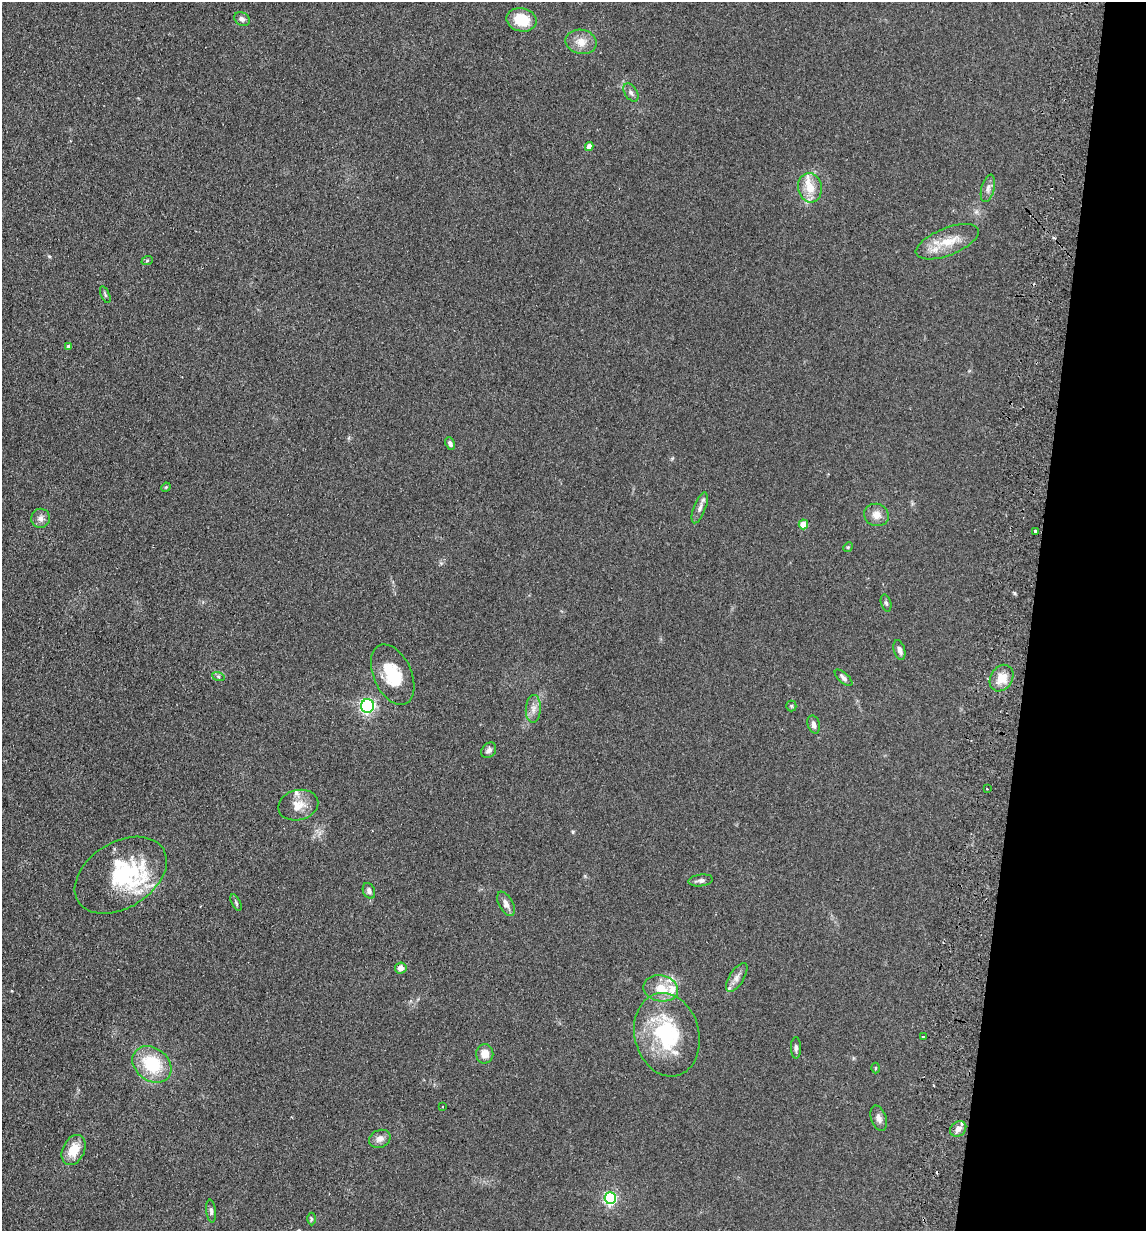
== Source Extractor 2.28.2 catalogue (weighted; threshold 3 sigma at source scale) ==
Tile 8 of 4 x 4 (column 4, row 2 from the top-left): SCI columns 3610-4753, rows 2471-3699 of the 5045 x 4941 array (HDU 1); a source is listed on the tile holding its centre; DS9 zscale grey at full resolution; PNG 1148 x 1233 px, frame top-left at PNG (2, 2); each listed source drawn as its Kron ellipse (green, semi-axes under 4 px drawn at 4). Shown black and unused: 10% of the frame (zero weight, under 2 of 3 exposures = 3% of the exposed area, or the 3 px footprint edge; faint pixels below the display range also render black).
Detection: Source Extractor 2.28.2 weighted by HDU 2 'WHT'; one run over the whole footprint, this tile lists its part. Background 0.166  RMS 0.012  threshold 0.0521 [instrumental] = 3 sigma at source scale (4.5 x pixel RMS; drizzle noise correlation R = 1.50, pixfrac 1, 0.05/0.05 arcsec/px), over >= 5 px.
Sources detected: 64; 2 cosmic-ray / hot-pixel residue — neither listed nor drawn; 8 inside a brighter listed object's ellipse — not listed separately; the other 54 listed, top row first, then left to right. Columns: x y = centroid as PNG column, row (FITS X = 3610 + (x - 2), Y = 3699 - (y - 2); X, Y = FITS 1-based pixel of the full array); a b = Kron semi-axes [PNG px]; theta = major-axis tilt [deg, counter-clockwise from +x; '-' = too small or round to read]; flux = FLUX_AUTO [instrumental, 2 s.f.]
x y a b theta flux
242 19 8 6 -32 3.6
521 20 15 11 -13 31
581 42 15 12 -12 13
631 92 10 6 -57 3.7
589 146 4 4 - 6.2
810 188 15 12 -77 18
988 188 14 6 75 4.8
947 242 33 13 21 27
147 261 6 3 20 1.2
105 295 9 3 -67 1.8
68 346 4 4 - 1.8
450 443 6 4 -65 3.2
166 487 5 4 - 1.2
700 508 16 6 69 5.4
876 515 12 11 - 9.7
41 518 9 9 - 5.5
803 524 5 4 - 21
1035 532 3 3 - 3.6
848 547 5 4 - 1.3
886 603 8 5 -74 2.2
899 650 10 5 -74 4.6
393 675 32 19 -65 38
218 676 6 4 -19 1.7
844 678 11 5 -42 3.3
1001 678 14 11 58 16
368 706 7 6 - 210
791 706 5 5 - 1.5
533 709 14 7 86 6.8
814 724 9 6 -73 4.8
489 750 8 6 51 4
987 789 3 2 - 1
298 805 20 15 14 15
121 875 50 33 32 88
701 880 12 6 7 3.9
369 891 8 6 -67 3.6
236 903 9 4 -64 1.9
506 904 13 7 -61 6.1
401 968 6 5 - 7.2
737 977 16 7 58 7.1
661 988 17 13 -10 20
667 1035 42 32 -76 93
923 1037 3 2 - 1.7
796 1048 11 5 -90 3
485 1054 10 8 87 10
152 1064 21 16 -37 52
875 1068 5 3 - 1
442 1107 3 2 - 1.1
879 1118 13 7 -71 5.4
958 1129 9 7 37 5.7
380 1139 11 8 23 6.3
74 1150 16 11 64 21
610 1198 6 5 - 170
211 1211 11 5 -83 3.1
311 1219 6 4 90 1.6
Unlisted compact peaks at least as high as the median listed source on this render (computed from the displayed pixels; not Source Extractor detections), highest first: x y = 1014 593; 573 832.